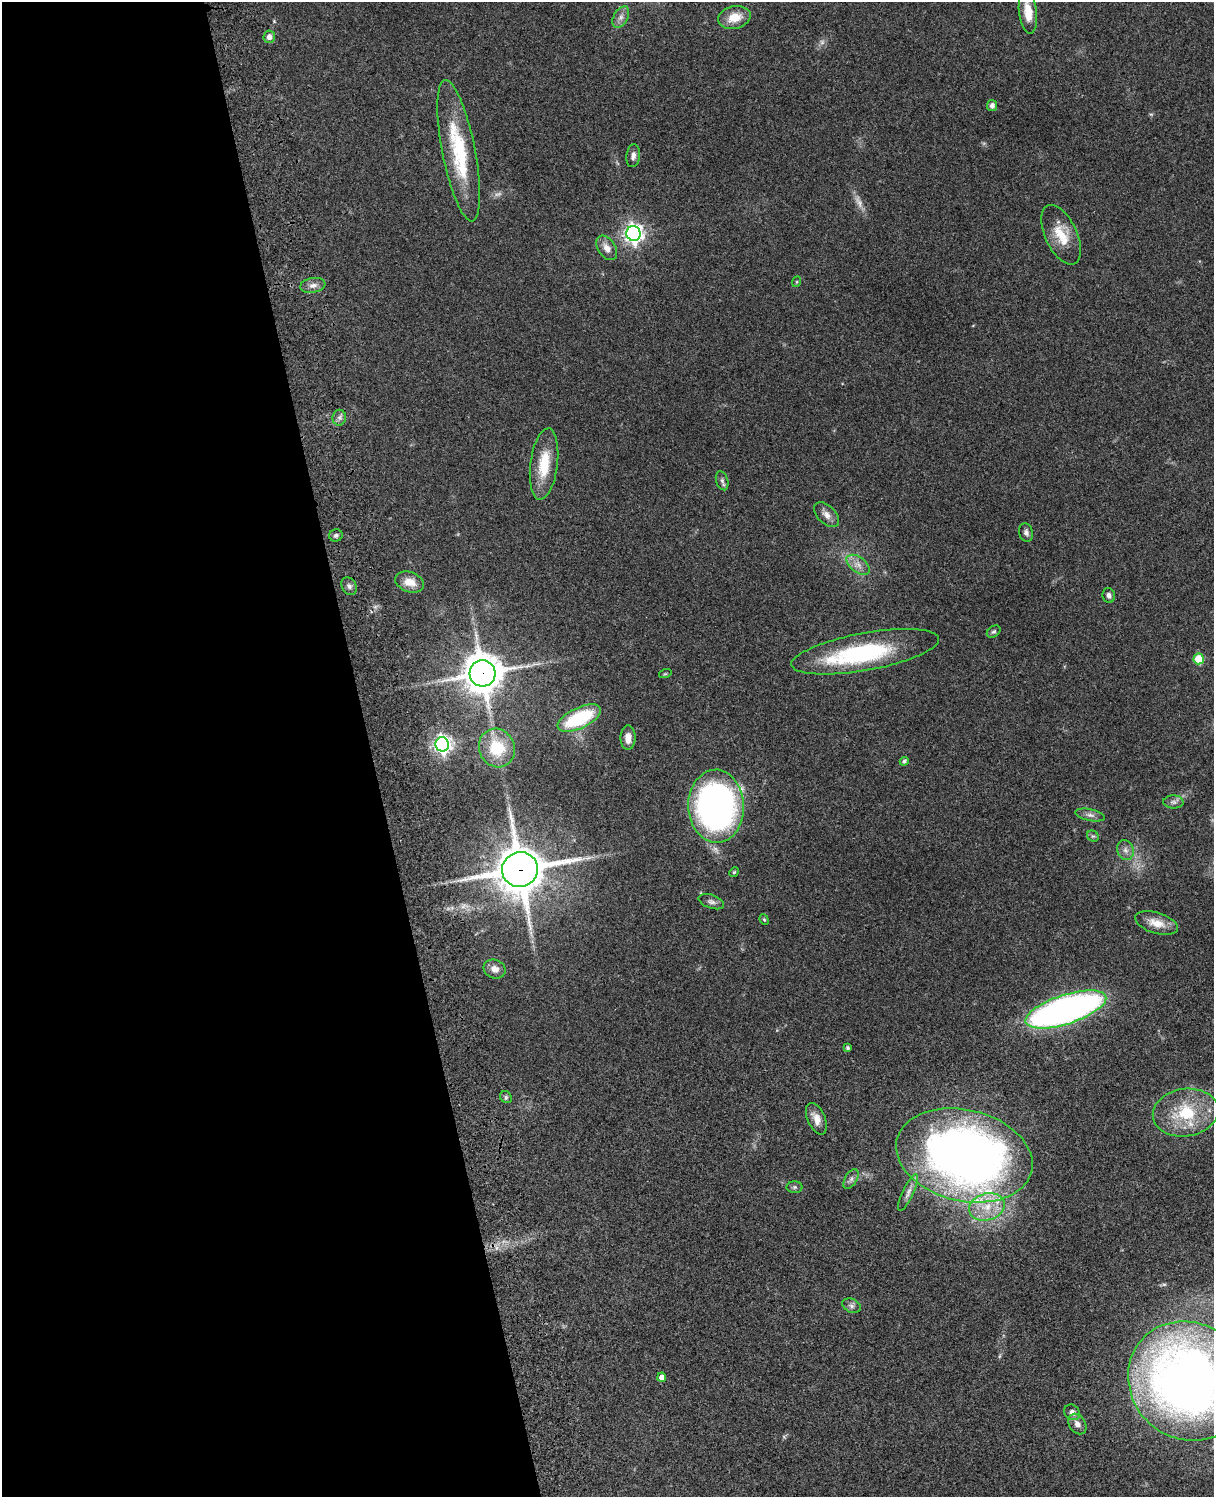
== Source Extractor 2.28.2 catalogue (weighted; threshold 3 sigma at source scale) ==
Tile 5 of 4 x 3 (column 1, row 2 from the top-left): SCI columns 122-1333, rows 1773-3267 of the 5087 x 4926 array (HDU 1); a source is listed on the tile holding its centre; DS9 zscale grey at full resolution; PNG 1216 x 1499 px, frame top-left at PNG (2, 2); each listed source drawn as its Kron ellipse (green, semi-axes under 4 px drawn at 4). Shown black and unused: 31% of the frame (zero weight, under 3 of 4 exposures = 6% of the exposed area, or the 3 px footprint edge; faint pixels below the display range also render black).
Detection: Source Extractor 2.28.2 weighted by HDU 2 'WHT'; one run over the whole footprint, this tile lists its part. Background 0.0876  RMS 0.0061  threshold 0.0273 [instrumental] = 3 sigma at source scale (4.5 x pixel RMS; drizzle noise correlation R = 1.50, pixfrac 1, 0.05/0.05 arcsec/px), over >= 5 px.
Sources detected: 63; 4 too faint to see at this stretch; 1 inside a brighter object's white glare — neither listed nor drawn; the other 58 listed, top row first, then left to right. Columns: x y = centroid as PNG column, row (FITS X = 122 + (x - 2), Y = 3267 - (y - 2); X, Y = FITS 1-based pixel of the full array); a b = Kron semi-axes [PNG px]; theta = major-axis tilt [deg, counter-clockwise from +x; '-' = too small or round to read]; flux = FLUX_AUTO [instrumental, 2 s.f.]
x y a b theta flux
1028 12 22 9 -83 9.8
621 17 12 7 61 3.2
734 17 16 11 14 11
269 37 6 6 - 3.3
992 105 5 5 - 2.2
459 151 72 16 -79 48
633 156 11 7 82 2.7
633 233 7 7 - 310
1061 235 32 16 -65 15
607 248 13 8 -55 4.7
796 282 5 3 - 0.55
313 285 13 7 10 3.3
339 418 8 6 81 2.2
544 464 36 13 83 21
722 481 10 6 -72 1.7
826 515 15 9 -44 4.2
1026 533 9 7 -73 2.1
336 535 6 6 - 1.5
858 565 13 7 -36 4.4
410 582 15 10 -19 8
349 586 9 7 -60 2.2
1109 595 7 6 - 2.4
994 632 7 5 36 1.2
865 652 75 18 10 72
1199 659 5 5 - 20
482 673 13 13 - 1500
665 674 6 4 18 0.75
579 718 23 10 25 42
628 738 12 7 90 4.9
442 744 7 7 - 240
497 748 20 17 -65 24
904 761 4 4 - 1.4
1173 802 10 6 -1 2.1
716 806 36 28 -89 260
1090 815 15 6 -11 2.8
1093 836 6 5 - 1
1125 850 10 8 -69 3
520 869 18 17 - 2300
734 872 5 4 - 0.75
711 902 13 6 -19 2.3
764 920 6 4 -68 0.76
1156 923 22 10 -17 8.2
494 969 11 9 -22 4.3
1066 1009 42 14 18 320
848 1048 4 3 - 1.3
506 1097 6 5 - 1.2
1185 1113 33 23 8 33
816 1119 17 9 -66 5.6
964 1155 69 45 -13 510
851 1179 11 6 61 2.1
795 1187 8 6 1 1.2
908 1193 20 5 65 3.5
987 1207 18 13 17 15
851 1306 10 6 -25 2.1
662 1377 4 4 - 5
1188 1381 62 57 -42 540
1072 1412 8 7 - 2.8
1077 1424 11 8 -56 3.6
Overlapping masked pixels (flux is a lower limit): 2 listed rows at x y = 482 673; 520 869
Isophote crosses this tile's border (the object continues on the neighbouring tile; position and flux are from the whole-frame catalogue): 1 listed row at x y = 1188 1381